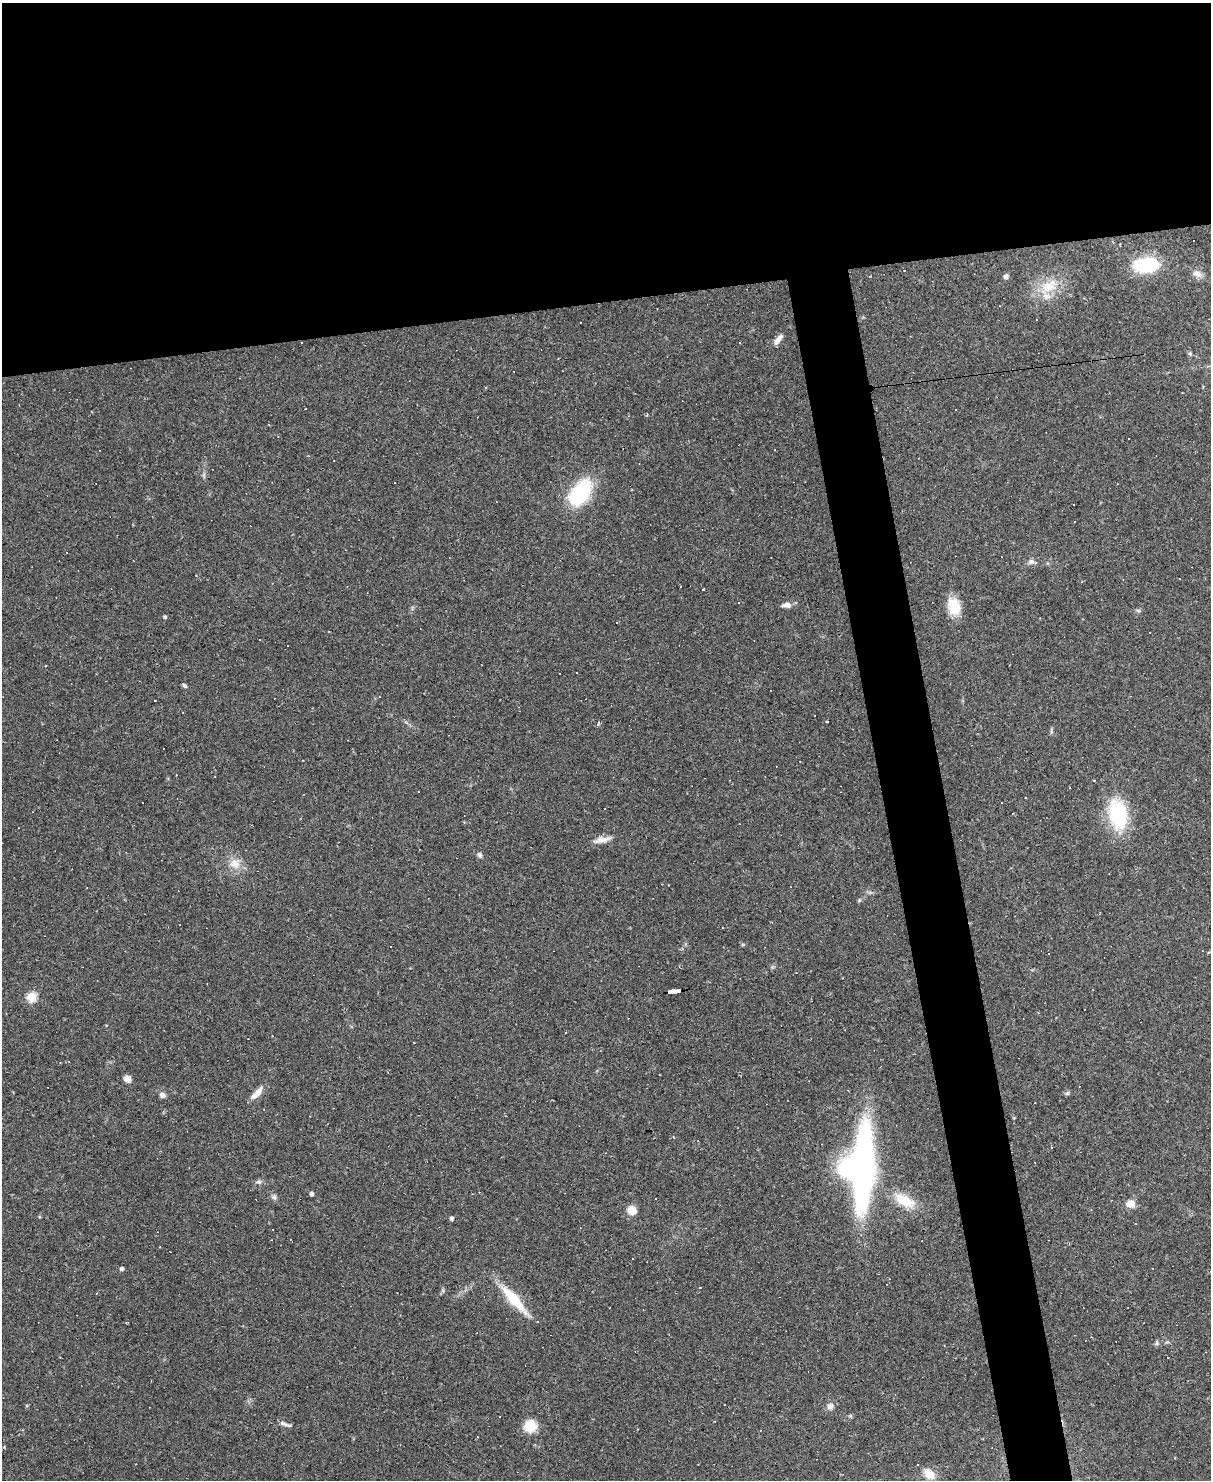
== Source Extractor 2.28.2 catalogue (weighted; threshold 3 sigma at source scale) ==
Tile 2 of 4 x 3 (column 2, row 1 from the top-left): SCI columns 1209-2417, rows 3203-4680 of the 4834 x 4815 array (HDU 1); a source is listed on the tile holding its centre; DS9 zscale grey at full resolution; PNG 1213 x 1482 px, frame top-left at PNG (2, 3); no overlay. Shown black and unused: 24% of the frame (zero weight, under 2 of 3 exposures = <1% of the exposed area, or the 3 px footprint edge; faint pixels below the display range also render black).
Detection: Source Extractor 2.28.2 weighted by HDU 2 'WHT'; one run over the whole footprint, this tile lists its part. Background 0.148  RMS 0.0072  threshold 0.0323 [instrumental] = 3 sigma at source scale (4.5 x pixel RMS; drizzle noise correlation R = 1.50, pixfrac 1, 0.05/0.05 arcsec/px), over >= 5 px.
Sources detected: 97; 38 cosmic-ray / hot-pixel residue — not listed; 1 inside a brighter listed object's ellipse — not listed separately; the other 58 listed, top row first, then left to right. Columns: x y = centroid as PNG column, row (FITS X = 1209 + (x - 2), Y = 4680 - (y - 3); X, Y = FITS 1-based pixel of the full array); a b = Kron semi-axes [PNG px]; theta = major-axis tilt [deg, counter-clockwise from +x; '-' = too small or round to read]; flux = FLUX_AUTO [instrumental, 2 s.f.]
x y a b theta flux
1193 240 2 2 - 0.65
1146 265 26 15 4 41
1197 274 13 8 -25 4.2
1006 276 6 5 - 2.3
1049 286 25 16 28 19
778 340 16 6 52 4.4
1190 354 6 5 - 1.1
395 483 2 2 - 0.73
581 492 28 16 55 54
1031 561 9 7 13 2.6
703 589 3 3 - 2
739 602 3 2 - 0.49
787 605 11 6 3 4.1
954 606 22 14 -72 15
1138 610 6 4 -19 1.1
165 617 4 4 - 1.2
560 673 2 2 - 0.73
184 686 7 5 -49 1.2
815 716 3 3 - 8.6
827 721 3 2 - 0.71
598 723 6 2 77 1.2
1051 731 8 4 82 1.2
1069 787 3 2 - 0.55
1026 798 2 2 - 0.5
1013 813 3 3 - 1.1
1118 816 37 22 -78 46
602 840 23 8 10 5.9
480 855 7 5 -72 1.8
235 864 16 14 -1 9
859 900 6 4 57 0.89
722 928 3 2 - 0.74
1049 954 3 3 - 1.2
674 991 13 3 7 83
31 997 5 5 - 42
1084 1009 3 3 - 1.8
566 1033 3 3 - 1.4
127 1079 6 6 - 5.8
257 1093 21 7 44 5.9
1067 1093 6 5 - 1.4
162 1095 7 7 - 2.6
1051 1147 3 2 - 0.51
860 1167 74 31 86 250
259 1182 8 5 6 1.7
311 1194 4 4 - 2.3
274 1197 8 7 - 2.1
904 1201 30 14 -28 17
1130 1204 7 7 - 8.6
632 1210 8 7 - 11
451 1218 4 4 - 2
632 1259 2 2 - 0.67
122 1269 5 4 - 1.9
514 1299 40 10 -49 25
1156 1342 6 5 - 1.8
830 1406 10 8 25 3.2
850 1416 6 4 -18 0.95
284 1424 16 5 -20 2.6
530 1426 15 14 - 13
929 1474 14 10 -53 8
Overlapping masked pixels (flux is a lower limit): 1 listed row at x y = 674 991